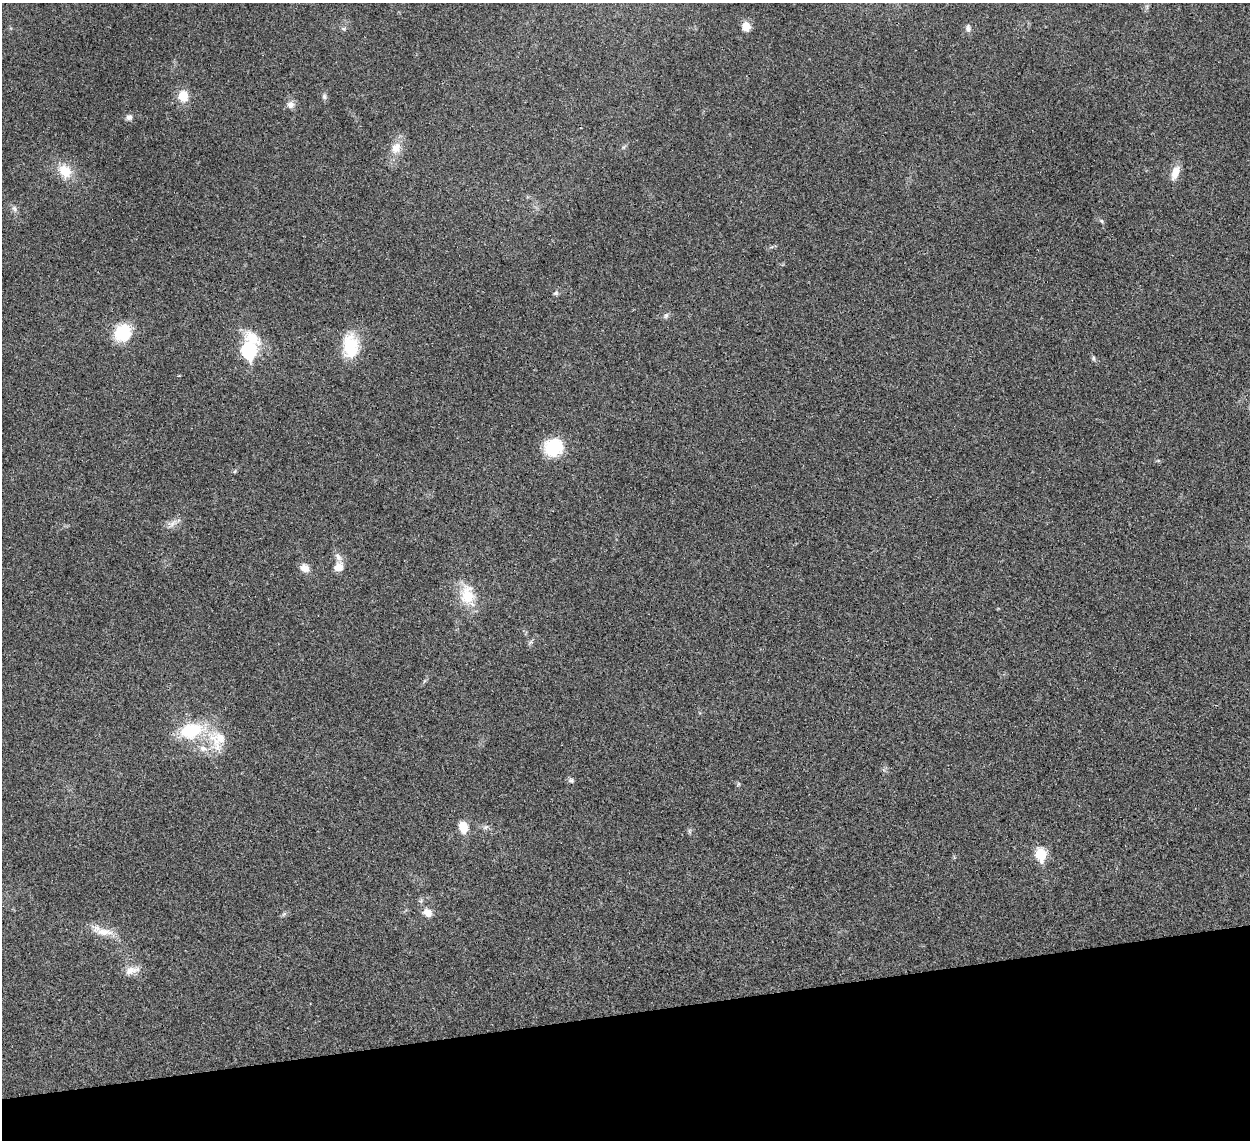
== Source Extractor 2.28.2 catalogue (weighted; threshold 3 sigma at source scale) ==
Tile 14 of 4 x 4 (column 2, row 4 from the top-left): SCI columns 1287-2534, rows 292-1429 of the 5065 x 5020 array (HDU 1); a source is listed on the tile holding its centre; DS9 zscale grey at full resolution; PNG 1252 x 1142 px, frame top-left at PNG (2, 3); no overlay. Shown black and unused: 11% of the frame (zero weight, under 3 of 4 exposures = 2% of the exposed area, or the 3 px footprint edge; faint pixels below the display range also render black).
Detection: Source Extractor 2.28.2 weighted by HDU 2 'WHT'; one run over the whole footprint, this tile lists its part. Background 0.0282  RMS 0.0046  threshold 0.0209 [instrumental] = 3 sigma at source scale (4.5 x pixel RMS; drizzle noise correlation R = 1.50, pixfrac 1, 0.05/0.05 arcsec/px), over >= 5 px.
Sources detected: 40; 2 inside a brighter listed object's ellipse — not listed separately; the other 38 listed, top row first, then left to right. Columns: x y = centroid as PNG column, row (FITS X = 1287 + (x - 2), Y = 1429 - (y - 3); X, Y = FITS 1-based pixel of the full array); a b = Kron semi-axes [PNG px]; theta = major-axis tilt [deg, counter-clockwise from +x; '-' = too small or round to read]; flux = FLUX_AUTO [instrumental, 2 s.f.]
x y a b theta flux
746 26 10 9 - 4.5
968 28 9 6 -79 1.5
343 29 7 5 -3 0.97
183 96 12 11 - 7.9
324 96 8 6 -52 1.2
290 105 10 9 - 2.8
129 117 9 7 10 1.9
624 147 6 4 71 0.72
396 148 17 14 63 6.5
65 171 19 15 -53 10
1175 172 18 9 70 5.7
14 209 10 6 -66 1.6
1101 221 6 5 - 0.79
556 293 7 6 - 1.1
666 315 9 5 63 1.2
123 333 14 12 51 25
350 346 23 15 -89 22
249 350 14 8 80 79
1094 358 8 4 -82 0.82
553 447 22 19 31 17
235 471 6 4 47 0.59
172 524 16 9 34 3.3
339 567 12 10 48 4.6
305 568 12 9 -26 3.8
467 595 30 18 -77 14
530 643 7 4 20 0.83
191 730 30 17 13 27
220 738 36 34 20 18
571 781 8 6 24 1.2
463 827 13 9 -77 7.2
486 827 9 6 27 1.3
689 831 9 4 -90 0.84
1040 854 7 6 - 27
421 901 7 4 56 0.9
427 912 12 9 -33 3.9
284 914 8 5 45 0.95
102 931 34 11 -18 8.2
131 970 21 9 15 4.7